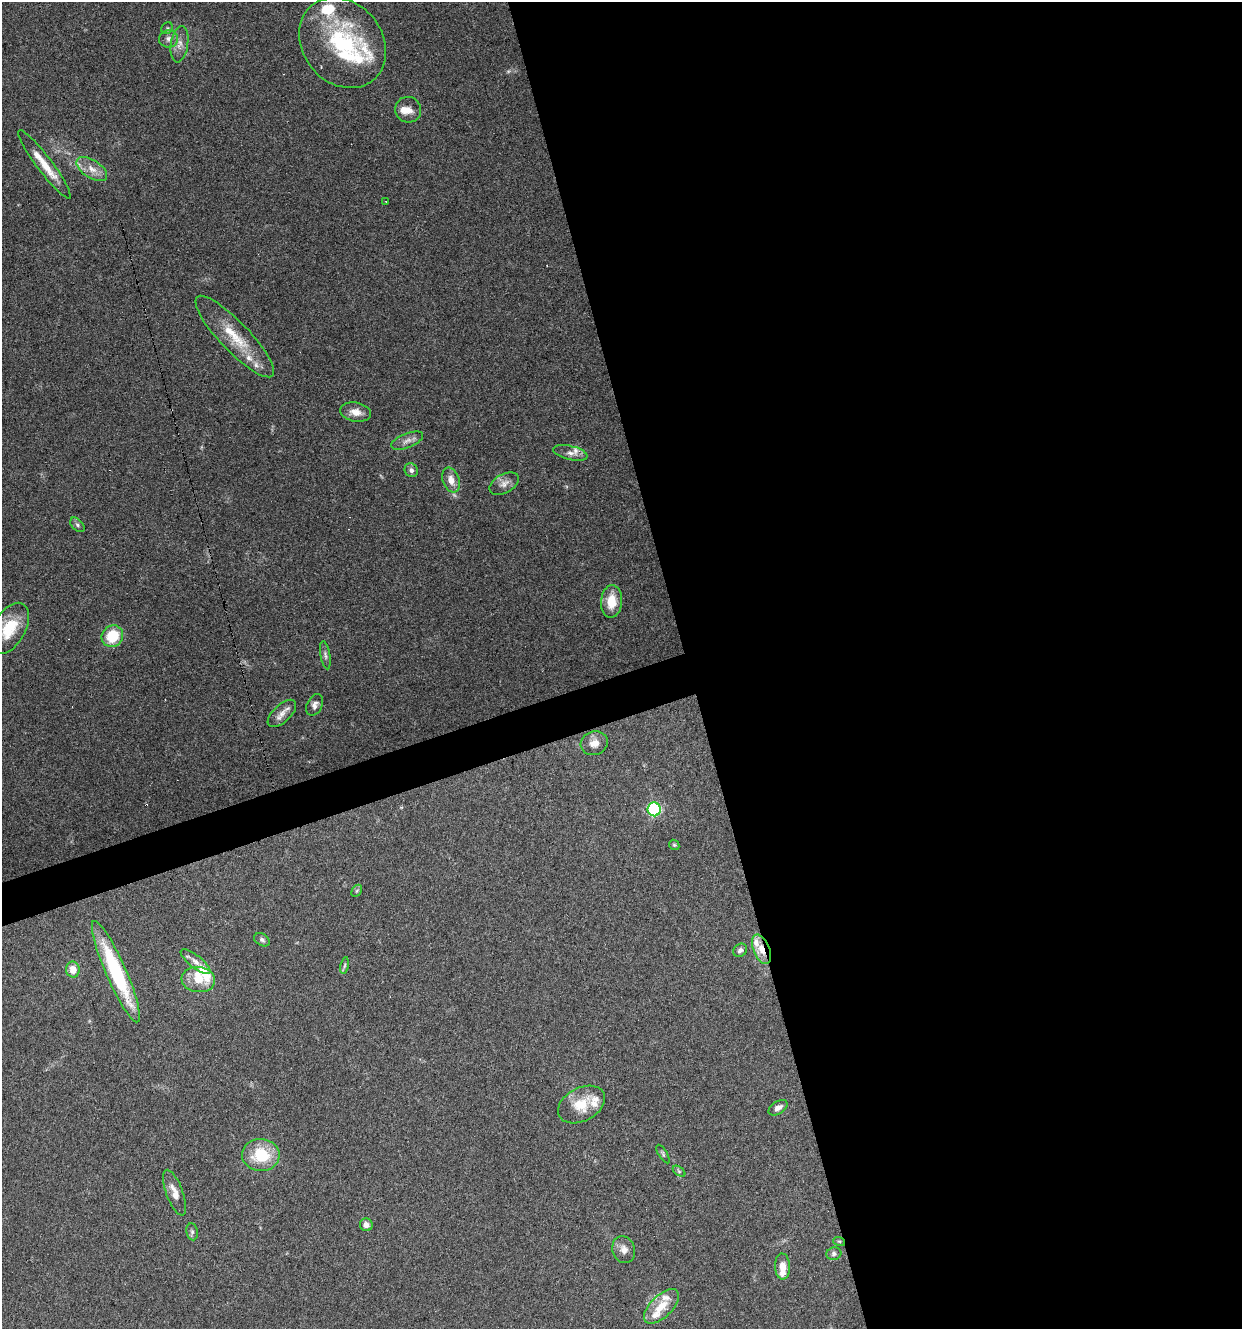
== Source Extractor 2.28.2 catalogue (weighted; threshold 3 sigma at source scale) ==
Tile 8 of 4 x 4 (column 4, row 2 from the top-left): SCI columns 3826-5065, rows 2653-3979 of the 5121 x 5305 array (HDU 1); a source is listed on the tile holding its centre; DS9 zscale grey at full resolution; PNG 1244 x 1331 px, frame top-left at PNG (2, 2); each listed source drawn as its Kron ellipse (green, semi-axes under 4 px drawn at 4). Shown black and unused: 47% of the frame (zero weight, under 3 of 6 exposures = <1% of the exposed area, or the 3 px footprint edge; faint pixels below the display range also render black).
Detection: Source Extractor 2.28.2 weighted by HDU 2 'WHT'; one run over the whole footprint, this tile lists its part. Background 0.0684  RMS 0.0041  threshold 0.0167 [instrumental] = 3 sigma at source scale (4.09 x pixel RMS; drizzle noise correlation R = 1.36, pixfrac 0.8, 0.0396/0.0396 arcsec/px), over >= 5 px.
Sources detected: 68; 1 too faint to see at this stretch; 3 cosmic-ray / hot-pixel residue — neither listed nor drawn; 17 inside a brighter listed object's ellipse — not listed separately; the other 47 listed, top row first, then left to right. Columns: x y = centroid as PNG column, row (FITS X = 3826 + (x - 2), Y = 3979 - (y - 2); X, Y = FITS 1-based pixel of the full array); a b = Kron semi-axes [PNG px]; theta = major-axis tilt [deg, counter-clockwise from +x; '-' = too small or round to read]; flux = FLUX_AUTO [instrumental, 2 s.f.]
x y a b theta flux
167 28 6 5 - 0.66
169 39 9 8 - 1.9
342 43 48 40 -51 43
179 44 18 8 81 3.2
408 110 13 12 - 3.4
44 164 42 7 -53 7.9
92 169 17 9 -33 4.2
386 201 3 2 - 0.29
235 336 54 14 -46 14
356 412 16 9 -9 3.5
407 441 17 7 22 2.4
570 453 17 7 -13 2.4
411 470 7 6 - 1.4
451 480 13 8 -70 3.8
504 484 16 9 29 2.8
77 525 8 5 -46 0.96
611 601 16 10 86 7.8
9 628 28 16 60 13
112 636 11 10 - 13
325 655 14 4 -80 1.3
315 705 11 7 63 1.8
282 713 18 8 43 3.2
594 743 14 12 19 3.7
654 809 7 6 - 40
674 845 6 4 -44 0.53
357 891 6 4 59 0.67
262 940 8 6 -29 0.99
761 949 15 8 -68 4.8
740 950 7 6 - 1.3
195 962 18 6 -38 2.5
344 965 8 4 80 0.77
73 970 8 7 - 3.8
116 972 55 10 -66 39
198 979 17 12 -5 5.8
581 1104 25 16 28 10
778 1108 10 6 32 2.1
663 1154 10 3 -59 0.59
261 1155 19 16 -2 15
679 1171 7 4 -37 0.59
175 1193 24 8 -70 4.2
366 1225 6 6 - 2.1
192 1232 8 5 -81 1
839 1241 6 3 -18 0.48
624 1250 14 11 -70 2.9
834 1254 7 6 - 1.1
782 1266 13 7 -87 4.2
661 1306 22 11 44 7
Overlapping masked pixels (flux is a lower limit): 1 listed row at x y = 761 949
Isophote crosses this tile's border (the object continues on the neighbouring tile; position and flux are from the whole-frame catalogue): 1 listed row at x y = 9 628